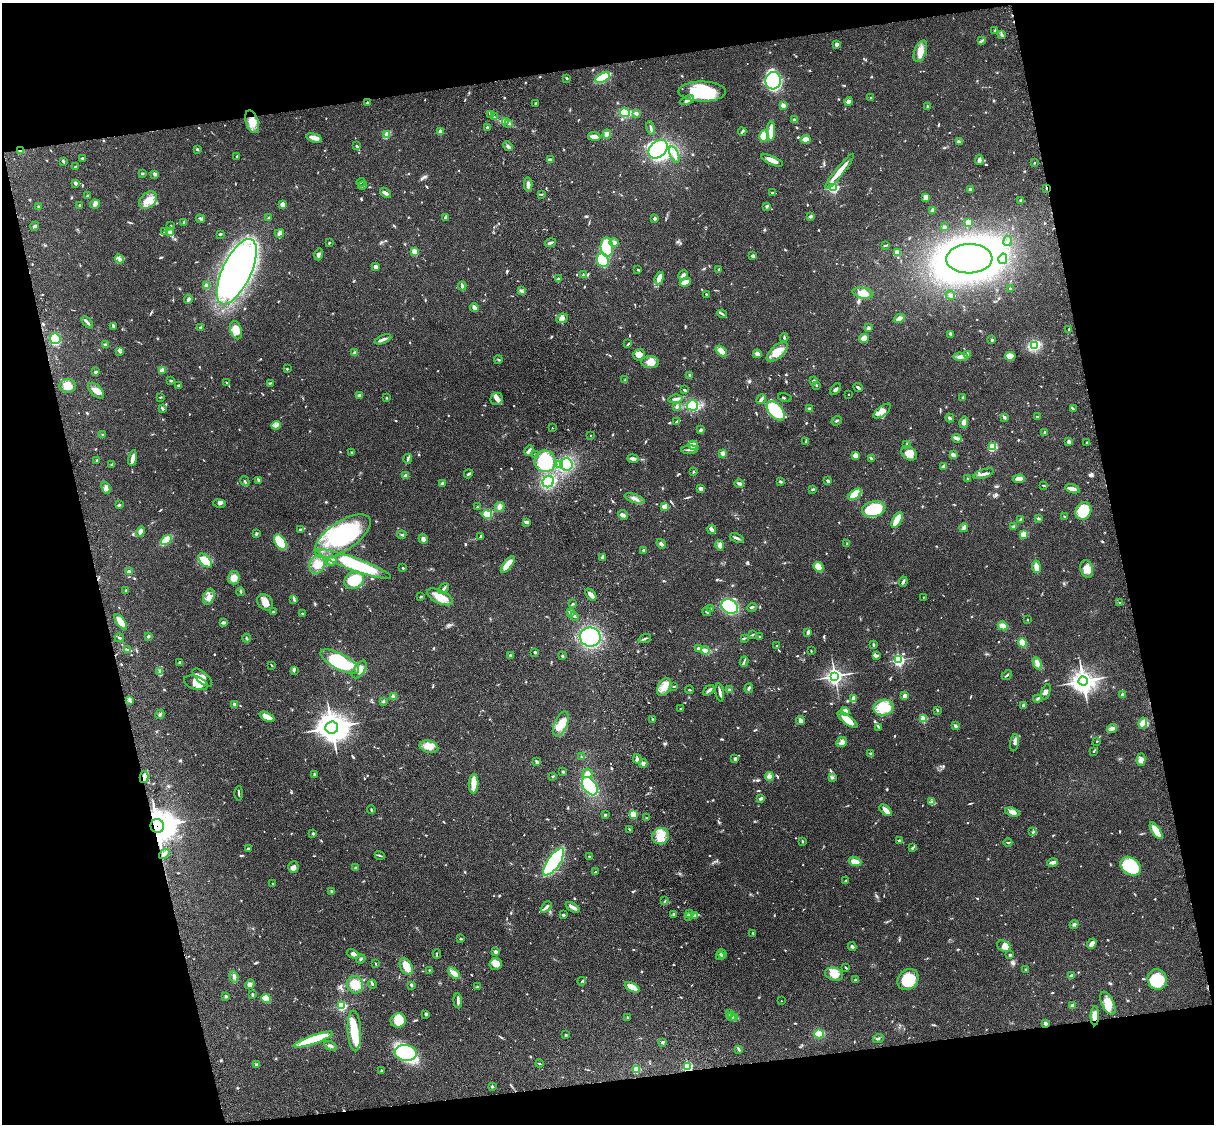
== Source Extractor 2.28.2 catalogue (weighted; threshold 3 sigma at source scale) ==
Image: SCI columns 121-4968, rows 277-4763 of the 5086 x 4926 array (HDU 1 of 3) = the unmasked area's bounding box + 8 px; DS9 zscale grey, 4 x 4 block average (1 PNG px = mean of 4 x 4 image px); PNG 1216 x 1126 px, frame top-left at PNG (2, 3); each listed source drawn as its Kron ellipse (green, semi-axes under 4 px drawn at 4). Shown black and unused: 26% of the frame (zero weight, under 3 of 4 exposures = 6% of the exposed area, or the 3 px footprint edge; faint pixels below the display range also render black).
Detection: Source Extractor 2.28.2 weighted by HDU 2 'WHT'. Background 0.0778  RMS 0.0058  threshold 0.026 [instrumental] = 3 sigma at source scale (4.5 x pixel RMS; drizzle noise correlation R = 1.50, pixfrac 1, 0.05/0.05 arcsec/px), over >= 5 px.
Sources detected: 945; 10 inside a brighter object's white glare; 1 cosmic-ray / hot-pixel residue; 1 long thin detection or spike segment (spike, bleed or trail) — neither listed nor drawn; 11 coinciding with a brighter row at this scale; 48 inside a brighter listed object's ellipse — not listed separately; of the other 874, all 500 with FLUX_AUTO >= 2.77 (the completeness limit of this list) listed and drawn (374 fainter detections not listed), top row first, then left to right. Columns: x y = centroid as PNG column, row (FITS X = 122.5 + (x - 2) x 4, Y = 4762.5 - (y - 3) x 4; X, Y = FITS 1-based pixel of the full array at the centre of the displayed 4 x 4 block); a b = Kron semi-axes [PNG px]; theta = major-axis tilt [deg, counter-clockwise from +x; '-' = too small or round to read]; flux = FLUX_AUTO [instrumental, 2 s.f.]
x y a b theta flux
995 30 3 2 - 3.7
1002 35 3 2 - 3.1
982 41 3 2 - 3.6
836 44 2 2 - 13
920 51 11 6 69 30
567 78 2 2 - 3.8
603 78 8 3 28 150
773 81 8 8 - 280
702 91 24 10 -1 210
871 98 3 2 - 3.9
687 100 7 3 24 14
849 102 4 3 - 12
367 103 3 3 - 4.8
535 103 2 2 - 7.6
783 105 2 2 - 63
927 106 3 2 - 3.8
625 113 5 4 - 69
636 113 4 3 - 6.7
490 114 3 2 - 3.4
494 117 3 2 - 3.6
795 120 3 3 - 9.1
505 121 3 3 - 7.1
252 122 12 6 -72 41
509 123 3 2 - 5
487 127 3 2 - 4.6
651 128 7 2 -78 6.8
742 131 4 2 - 5
771 131 10 2 88 53
440 132 2 2 - 68
607 134 4 4 - 17
386 135 3 3 - 11
594 136 6 4 -8 19
764 136 5 5 - 64
314 138 8 3 -15 23
806 139 5 3 - 21
959 142 4 2 - 3.8
356 146 3 2 - 4.5
508 146 5 3 - 7.7
197 149 3 2 - 4.7
658 149 11 7 44 280
21 150 4 2 - 8.9
674 155 9 3 -69 14
237 156 3 2 - 3
83 158 4 2 - 6.6
550 160 4 3 - 15
772 160 11 3 -23 30
979 160 5 3 - 12
63 161 3 2 - 4.4
1034 163 2 2 - 5.9
76 167 3 2 - 6.5
840 171 22 3 51 59
142 174 3 2 - 3.6
155 174 3 3 - 9
361 182 4 2 - 4.7
75 183 3 3 - 7.8
528 184 7 3 88 13
362 185 4 2 - 4.9
834 187 2 2 - 500
1046 188 4 2 - 3.1
970 189 3 3 - 7.6
385 193 6 3 -39 9.7
772 193 3 2 - 3.3
541 194 3 2 - 2.8
88 196 3 3 - 6.6
926 197 3 3 - 24
148 200 10 7 42 41
1021 200 3 2 - 3.5
95 204 5 4 - 9.9
79 205 3 2 - 2.9
283 205 4 3 - 21
767 206 4 2 - 4.2
39 207 3 3 - 3.2
933 210 4 2 - 8.4
810 216 3 2 - 7.4
445 217 3 2 - 7.8
269 218 3 2 - 5.9
655 218 2 2 - 24
200 219 4 2 - 4.1
184 222 4 3 - 4.5
968 223 3 3 - 47
35 226 4 2 - 4.5
171 226 3 2 - 4.2
944 227 3 3 - 6
165 232 3 2 - 3.1
170 232 4 3 - 8
279 233 5 3 - 8.9
220 234 3 2 - 4.6
1008 241 5 3 - 6.4
329 243 2 2 - 4
550 243 6 2 18 8.5
614 243 4 4 - 18
886 245 4 2 - 3
607 247 9 6 -86 180
414 251 2 2 - 110
897 253 4 3 - 19
319 254 6 3 74 7.7
753 256 4 2 - 10
119 259 5 2 - 6.3
969 259 23 14 2 1800
1003 259 5 2 - 9.9
603 260 7 6 - 150
376 267 4 2 - 13
638 270 2 2 - 4.1
719 270 3 2 - 5.6
237 272 35 14 65 1600
583 275 3 2 - 3.5
683 275 5 3 - 12
659 278 6 3 73 29
558 279 3 2 - 3.2
685 282 5 2 - 38
206 286 2 2 - 66
462 286 4 3 - 6.8
1010 289 2 2 - 7.2
522 291 3 2 - 5.4
863 293 11 5 -11 31
706 294 2 2 - 7.1
950 295 5 3 - 8.1
188 299 4 3 - 5.5
474 308 4 3 - 15
722 314 5 2 - 5.7
562 318 6 4 25 16
899 318 6 4 29 16
87 322 7 2 -46 8.5
113 326 3 2 - 12
201 327 3 2 - 4.5
868 328 3 3 - 5.3
236 330 9 5 -74 35
1069 330 4 2 - 4.1
951 334 3 2 - 3.3
784 338 4 2 - 4.7
864 338 5 4 - 16
55 339 5 5 - 150
383 339 9 2 21 13
992 340 3 2 - 4.3
628 344 3 2 - 3.5
106 345 3 3 - 5.2
1034 346 3 3 - 210
119 351 4 2 - 3
721 351 6 3 -42 40
777 352 13 6 41 46
355 353 2 2 - 43
757 354 4 3 - 16
967 354 2 2 - 49
639 355 6 5 - 18
1010 356 5 3 - 43
960 357 7 4 -2 15
498 359 4 2 - 3.4
650 362 8 6 -4 30
287 369 2 2 - 3.1
162 370 3 3 - 21
95 372 3 3 - 4.4
690 375 3 2 - 3.9
625 380 3 2 - 3.2
171 381 3 2 - 4.4
813 381 3 2 - 3.6
227 383 3 2 - 3.5
270 383 3 2 - 3.7
179 385 3 2 - 6.9
817 385 2 2 - 3.5
68 386 8 7 - 44
858 388 5 2 - 6.1
836 389 6 3 43 8
685 390 3 3 - 3.1
96 391 10 5 -43 23
848 394 2 2 - 3.7
360 395 4 3 - 10
160 397 3 2 - 3.4
963 397 3 2 - 4.1
387 398 2 2 - 7.7
785 398 7 2 -15 3.4
497 399 6 6 - 16
675 399 7 3 6 13
761 399 5 3 - 9.7
692 405 5 5 - 140
676 407 3 2 - 6.3
163 409 4 2 - 4.2
809 409 3 2 - 4.2
1073 409 2 2 - 3.4
776 411 11 6 -48 220
882 411 11 4 37 21
1004 417 3 2 - 6.4
1037 417 3 3 - 4.2
950 418 4 2 - 8.2
837 421 5 2 - 3.9
676 422 4 2 - 4.1
964 422 6 4 77 13
276 425 5 3 - 8.1
552 428 2 2 - 4
700 430 3 2 - 6.5
1044 432 3 2 - 5.5
103 435 3 2 - 4.1
590 435 2 2 - 2.9
957 438 5 3 - 8.4
806 442 4 2 - 4.7
1069 442 4 3 - 9.2
1087 442 2 2 - 2.8
906 444 3 2 - 2.9
693 445 5 4 - 28
992 446 3 2 - 80
529 450 5 3 - 8.4
690 450 8 2 2 8.4
352 452 3 2 - 3.2
723 453 4 3 - 7.3
909 453 8 6 -37 29
536 455 3 2 - 3.1
855 455 3 3 - 26
953 455 3 3 - 11
133 458 8 2 81 29
871 458 4 2 - 6.7
408 459 5 2 - 5.6
633 459 5 3 - 13
97 461 2 2 - 3.1
545 461 11 10 - 250
559 464 3 2 - 4.8
566 464 6 6 - 150
112 465 3 2 - 3.8
943 466 4 2 - 11
693 472 3 2 - 3
468 474 5 2 - 6.6
984 474 10 3 19 14
406 476 3 2 - 16
968 479 3 2 - 3.2
1019 479 6 4 4 24
258 480 4 3 - 4.5
245 481 5 2 - 5.8
828 481 4 2 - 5.4
548 482 6 5 - 130
780 482 3 2 - 4.2
442 483 2 2 - 8.4
739 484 5 2 - 11
1043 485 4 2 - 3.6
106 488 6 3 -63 11
701 489 3 3 - 18
813 489 4 2 - 4.4
1073 489 7 4 -15 12
855 494 7 4 38 66
635 499 11 3 -20 14
219 503 6 3 -10 7.1
119 504 3 2 - 3.2
477 507 2 2 - 4.3
499 507 5 4 - 11
665 507 3 2 - 32
874 509 12 8 13 150
1083 511 9 7 63 110
487 514 5 3 - 34
623 515 5 3 - 7.9
1065 517 3 2 - 3.6
1038 519 3 2 - 4.6
897 520 8 3 62 78
1020 520 3 2 - 2.9
527 522 3 2 - 10
1014 526 3 3 - 4.3
964 528 4 3 - 8.5
300 529 2 2 - 8.5
711 529 5 3 - 17
140 532 5 3 - 13
256 533 3 3 - 5.7
1024 534 3 3 - 36
402 535 4 2 - 3.4
343 536 32 14 34 270
481 537 4 2 - 6.4
737 538 7 2 -22 8.6
423 539 5 4 - 11
166 540 6 3 39 83
280 542 8 5 -57 130
661 544 5 3 - 9
847 544 2 2 - 3.3
720 545 5 4 - 12
644 550 2 2 - 22
602 558 3 2 - 5
205 561 8 4 -45 70
331 561 5 3 - 8.5
317 564 9 7 72 35
354 564 39 6 -20 250
508 565 10 4 52 67
818 567 5 4 - 49
1036 567 6 3 -82 29
403 568 2 2 - 4.2
1087 569 9 6 -73 34
129 572 3 2 - 15
234 578 7 6 - 26
354 580 10 8 31 140
903 582 5 2 - 8.8
444 589 6 3 48 7.5
126 590 2 2 - 4.8
241 592 4 2 - 4.1
591 595 7 3 -49 20
209 597 8 5 65 23
421 597 3 2 - 3.3
440 597 14 6 -26 62
923 597 2 2 - 3
294 599 4 3 - 4.8
265 602 9 7 -48 24
1120 603 3 2 - 3.2
573 604 3 2 - 4.5
730 607 9 7 -29 210
752 607 5 2 - 5.3
710 609 3 2 - 3.1
273 612 3 2 - 3.1
570 612 3 3 - 3.9
706 612 5 2 - 4.7
302 613 2 2 - 2.9
575 616 4 2 - 6.5
1028 620 2 2 - 7.3
121 622 9 3 -53 43
223 622 4 2 - 7.4
1003 626 5 4 - 19
808 632 4 2 - 16
752 635 3 2 - 3
148 636 2 2 - 9.9
590 637 10 9 - 340
760 637 3 2 - 3.3
119 638 5 2 - 6.1
246 638 4 2 - 5.8
645 638 6 2 22 6.6
744 638 4 2 - 4
1022 643 5 3 - 49
873 645 2 2 - 6.4
777 646 3 2 - 3.5
698 648 2 2 - 4.6
128 650 2 2 - 2.8
705 651 4 2 - 43
811 651 2 2 - 2.8
535 652 2 2 - 5.7
510 655 2 2 - 3.4
562 656 3 2 - 5.4
877 656 3 2 - 4.5
899 660 2 2 - 680
744 661 5 2 - 5
180 662 4 2 - 3.2
340 662 21 7 -28 290
1037 663 6 4 -61 15
271 665 3 2 - 3.4
359 669 10 5 55 27
294 670 4 2 - 3.7
160 671 2 2 - 2.8
1007 675 5 2 - 3.9
835 676 3 3 - 1500
202 678 12 5 -42 27
1083 681 4 4 - 3100
196 683 12 6 -19 33
674 686 3 2 - 3.1
664 687 9 6 63 38
749 688 5 2 - 6.4
689 690 4 2 - 3.7
709 690 6 3 41 10
729 690 3 3 - 4.8
720 692 9 2 -82 13
1046 692 8 3 72 11
1122 695 2 2 - 7.7
905 696 2 2 - 80
393 697 4 4 - 9.3
854 699 4 3 - 20
1037 699 4 3 - 4.6
130 701 3 2 - 3
383 701 4 2 - 3.1
234 704 3 3 - 5.6
1024 705 2 2 - 34
884 707 10 7 12 48
681 708 4 2 - 3.1
937 710 4 2 - 3.9
845 711 4 4 - 20
160 714 5 2 - 4.4
267 717 8 3 -25 41
653 719 2 2 - 12
923 719 2 2 - 170
847 720 12 4 -38 51
800 721 4 3 - 17
1143 723 5 3 - 14
561 724 13 6 68 49
955 726 3 2 - 9.7
332 727 6 6 - 4700
879 727 3 2 - 3.2
1112 728 5 4 - 11
1097 741 2 2 - 2.9
842 742 5 5 - 11
1014 743 9 3 82 13
429 747 9 6 -14 34
1094 751 3 2 - 4
871 754 2 2 - 8
582 757 4 2 - 4.3
637 759 5 3 - 6.8
735 759 3 2 - 9.2
1141 760 6 4 -89 17
537 762 4 2 - 9
643 763 4 3 - 6.7
563 772 3 2 - 4.1
315 774 3 2 - 4.7
587 774 5 4 - 14
553 776 3 2 - 4.7
769 776 4 4 - 22
144 777 6 2 76 24
832 777 4 3 - 5.1
474 784 10 4 88 37
590 786 10 6 -55 270
239 793 7 2 89 4.7
761 798 4 2 - 10
932 802 3 2 - 3.8
371 810 4 2 - 4.1
886 810 7 4 -39 18
1012 812 8 4 -16 17
633 814 2 2 - 190
605 815 3 2 - 4
647 818 3 2 - 3.1
157 826 7 6 - 4100
629 829 3 2 - 3.9
1156 831 9 3 -57 67
1033 832 3 2 - 3
313 833 2 2 - 17
661 836 9 8 - 52
899 840 3 2 - 5.7
802 841 3 2 - 3.5
1008 843 4 2 - 4.1
248 848 3 2 - 5.3
912 848 3 2 - 5.6
164 854 6 3 42 10
380 855 5 2 - 4.2
589 857 4 2 - 3
855 861 6 4 -18 26
554 862 16 6 55 580
1053 863 5 3 - 8.9
1130 866 11 8 -34 230
293 867 6 5 - 11
356 868 4 2 - 4
595 872 2 2 - 2.9
845 881 4 2 - 2.9
272 884 3 2 - 2.8
332 891 3 2 - 4.8
665 901 3 2 - 3
546 907 6 2 44 10
573 907 8 3 -32 12
689 913 3 2 - 4.7
563 915 2 2 - 16
673 915 3 2 - 3.6
695 916 4 2 - 18
689 917 3 2 - 5.1
1074 924 5 3 - 7.1
753 933 2 2 - 3.5
461 939 3 2 - 3.5
1092 944 5 3 - 19
1004 946 7 5 -26 18
852 947 4 3 - 7.1
496 952 3 3 - 9.3
353 954 6 4 -22 11
437 954 5 2 - 3.1
722 954 5 2 - 5.2
1010 955 2 2 - 7.8
720 956 4 2 - 5.1
361 959 5 2 - 4.7
376 964 3 2 - 3
496 964 6 6 - 35
406 966 9 5 -63 59
846 968 3 2 - 3.1
1026 969 2 2 - 3.2
430 970 3 2 - 3.3
454 973 7 4 -43 25
834 974 9 6 -18 42
1071 976 3 2 - 12
234 977 6 3 -73 11
908 979 11 9 42 120
1157 979 10 9 - 120
855 980 2 2 - 23
582 981 4 2 - 3.5
250 984 5 4 - 11
372 984 4 2 - 4.8
355 985 9 8 - 55
411 985 3 2 - 6.5
477 987 4 2 - 3.2
632 987 8 3 -25 43
252 994 4 2 - 3.1
226 996 2 2 - 4.1
266 999 5 4 - 85
458 1001 7 3 -86 9.4
781 1001 2 2 - 2.8
1108 1003 12 6 -64 44
1072 1005 3 2 - 3.7
342 1006 2 2 - 480
426 1014 3 3 - 4.7
730 1014 3 3 - 6.4
1095 1016 9 3 89 19
627 1017 4 2 - 3.7
732 1017 2 2 - 35
735 1018 4 3 - 6.8
398 1020 7 7 - 79
1045 1023 3 2 - 11
354 1031 20 6 -87 99
566 1034 3 2 - 3.2
819 1034 5 4 - 73
878 1039 6 2 24 5.8
313 1040 21 4 19 180
663 1042 3 2 - 6.9
330 1046 7 3 -30 8
739 1049 4 2 - 7.1
406 1053 11 8 -8 320
256 1064 3 2 - 2.8
539 1064 4 2 - 2.8
688 1067 2 2 - 220
636 1069 2 2 - 170
381 1070 2 2 - 3.1
492 1086 2 2 - 17
Overlapping masked pixels (flux is a lower limit): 6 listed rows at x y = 21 150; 1046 188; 144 777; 157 826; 1095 1016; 688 1067
Diffuse or blended objects may show on this block-average render without a row.